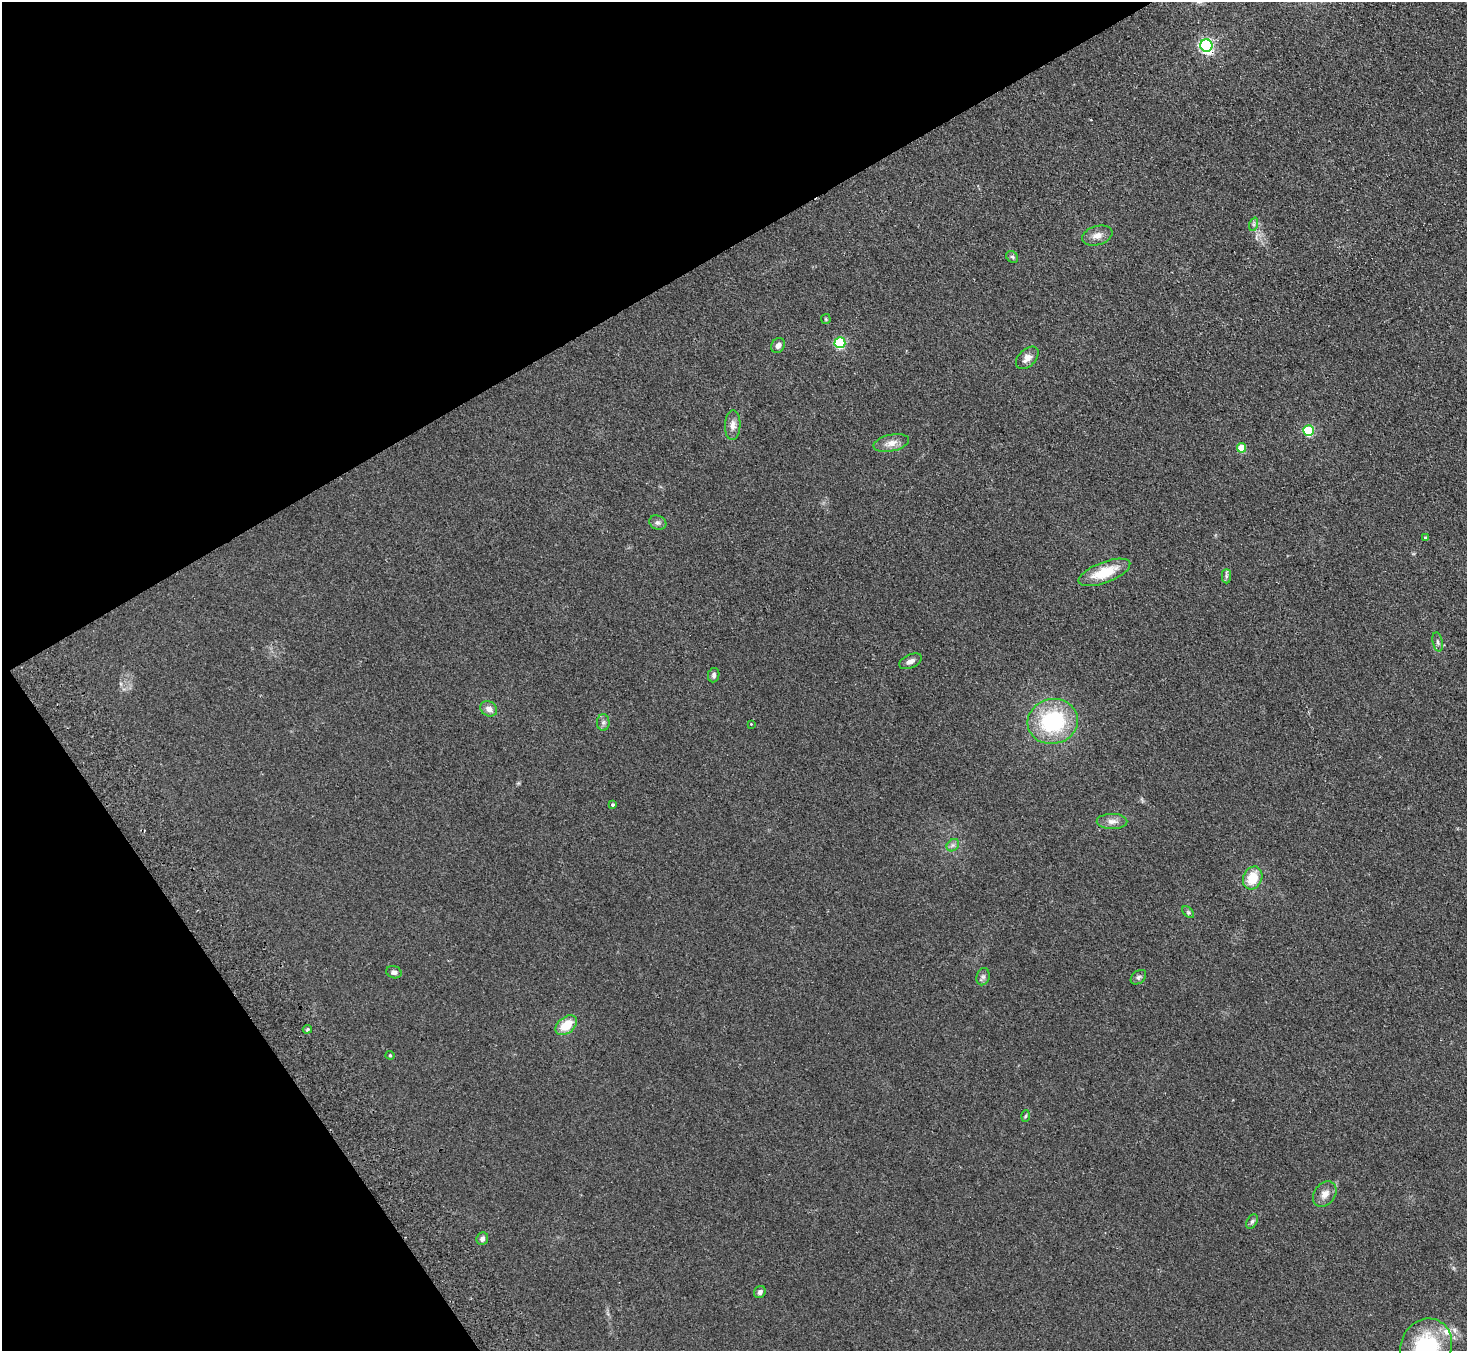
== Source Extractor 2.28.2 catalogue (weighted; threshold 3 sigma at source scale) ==
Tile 5 of 4 x 4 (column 1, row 2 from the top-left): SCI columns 51-1515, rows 2891-4239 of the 5958 x 5920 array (HDU 1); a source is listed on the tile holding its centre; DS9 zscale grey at full resolution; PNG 1469 x 1353 px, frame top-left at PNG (2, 2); each listed source drawn as its Kron ellipse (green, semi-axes under 4 px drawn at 4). Shown black and unused: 28% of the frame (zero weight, under 2 of 3 exposures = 3% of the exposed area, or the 3 px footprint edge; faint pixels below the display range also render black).
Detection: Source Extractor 2.28.2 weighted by HDU 2 'WHT'; one run over the whole footprint, this tile lists its part. Background 0.153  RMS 0.013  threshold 0.0573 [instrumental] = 3 sigma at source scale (4.5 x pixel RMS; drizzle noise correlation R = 1.50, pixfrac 1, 0.05/0.05 arcsec/px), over >= 5 px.
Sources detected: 43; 2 cosmic-ray / hot-pixel residue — neither listed nor drawn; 1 inside a brighter listed object's ellipse — not listed separately; the other 40 listed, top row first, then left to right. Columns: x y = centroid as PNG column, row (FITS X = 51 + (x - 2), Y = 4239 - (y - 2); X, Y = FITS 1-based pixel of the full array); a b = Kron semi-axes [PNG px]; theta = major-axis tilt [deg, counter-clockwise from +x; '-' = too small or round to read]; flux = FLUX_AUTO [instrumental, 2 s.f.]
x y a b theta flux
1206 46 6 6 - 290
1254 224 7 4 72 2.3
1097 236 15 9 17 9.5
1012 257 6 5 - 2.3
826 319 5 5 - 1.4
840 343 5 5 - 110
778 345 8 6 54 5.1
1027 358 13 8 44 9
733 425 15 8 88 7.9
1308 431 5 5 - 80
891 443 18 8 12 11
1242 448 5 4 - 35
658 523 9 7 -22 3.8
1425 537 3 3 - 1.7
1104 572 27 10 21 36
1226 576 7 4 90 2.6
1438 642 10 4 -79 3.3
910 661 12 6 23 5.8
714 675 7 5 80 3.4
489 709 9 7 -31 6.9
1053 721 25 22 13 110
603 722 8 6 89 3.6
751 724 3 3 - 1.1
613 805 3 3 - 15
1112 821 15 7 -1 7.9
953 845 7 5 44 3.2
1253 878 12 9 64 26
1188 912 7 4 -45 1.9
394 972 8 6 -20 3.9
983 977 9 6 74 3.5
1138 977 9 6 40 3.1
566 1025 12 8 39 25
307 1029 5 3 - 1.7
390 1055 4 4 - 1.3
1025 1116 5 3 - 1.7
1325 1194 14 10 52 9.8
1252 1221 8 5 62 2.9
482 1239 6 5 - 4.4
760 1292 6 5 - 3.9
1426 1347 29 25 64 100
Isophote crosses this tile's border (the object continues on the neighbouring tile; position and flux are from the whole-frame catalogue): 1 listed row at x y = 1426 1347